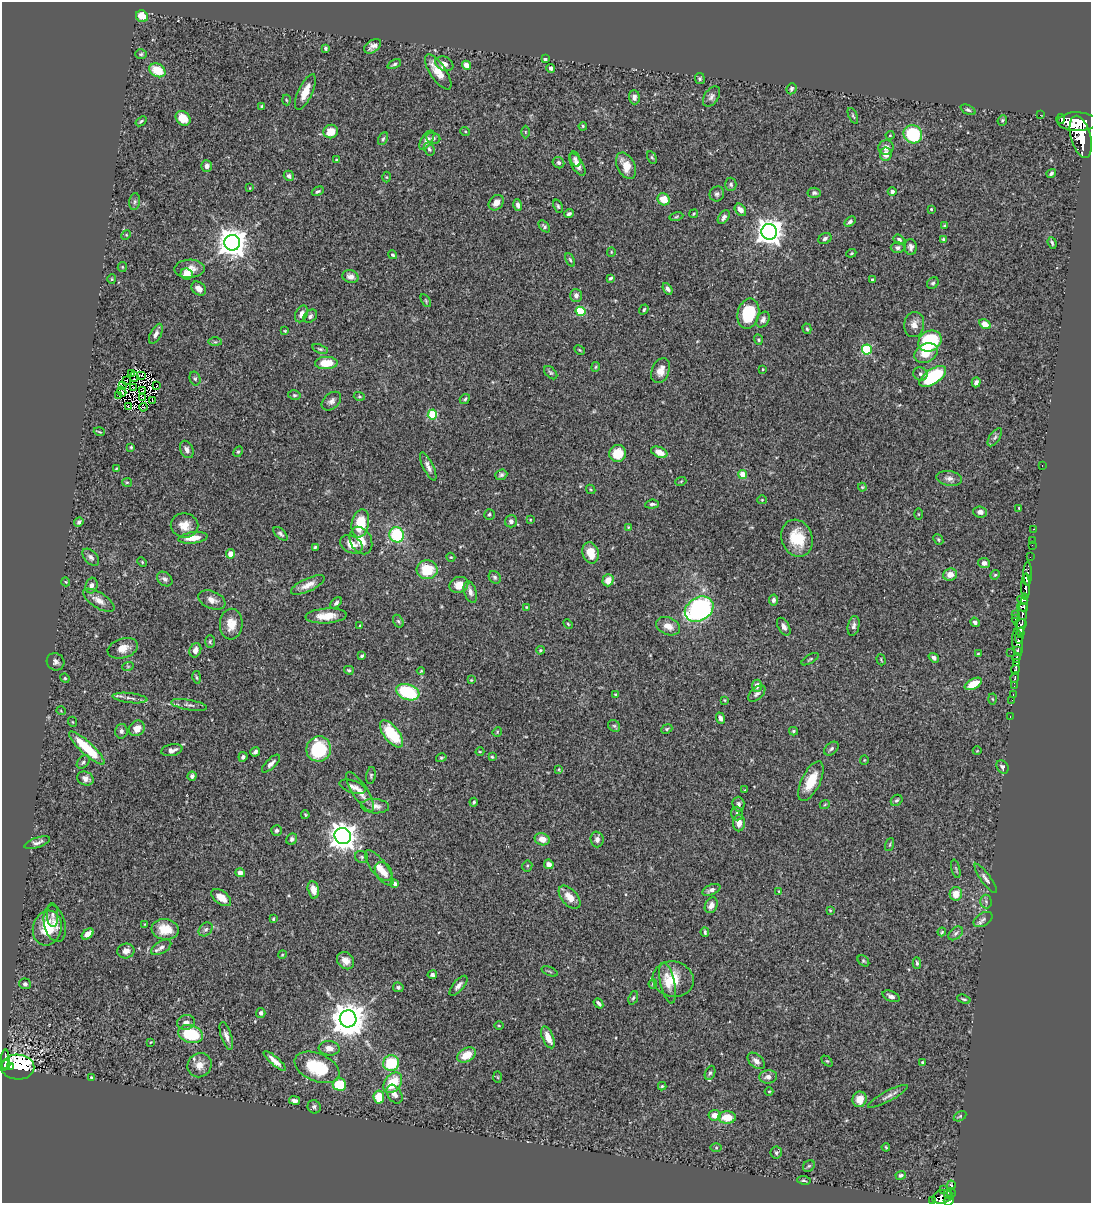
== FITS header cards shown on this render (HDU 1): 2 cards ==
NAXIS1  =                 1089
NAXIS2  =                 1201

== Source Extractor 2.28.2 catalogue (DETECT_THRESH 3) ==
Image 1089 x 1201 px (HDU 1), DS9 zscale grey, 1 PNG px = 1 image px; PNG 1093 x 1205 px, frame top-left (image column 1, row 1201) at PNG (2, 2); each listed source drawn as its Kron ellipse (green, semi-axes under 4 px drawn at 4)
Background 0.716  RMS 0.026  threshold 0.0784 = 3 sigma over >= 5 px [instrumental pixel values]
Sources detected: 409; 4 with non-positive FLUX_AUTO (blend fragments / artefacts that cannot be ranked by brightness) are neither listed nor drawn; the other 405 listed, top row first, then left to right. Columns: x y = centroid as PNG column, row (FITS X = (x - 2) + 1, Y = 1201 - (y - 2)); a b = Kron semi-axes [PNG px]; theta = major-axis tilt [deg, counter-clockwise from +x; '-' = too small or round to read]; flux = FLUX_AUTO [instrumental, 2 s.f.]
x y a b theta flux
142 16 6 5 - 27
373 46 9 6 36 8.6
325 48 4 4 - 3.2
141 54 6 4 3 2.7
545 59 4 3 - 3
394 64 7 3 24 3.1
444 64 9 6 -25 9.6
466 65 4 4 - 14
551 68 4 4 - 5.3
157 70 8 6 -26 39
438 72 20 8 -56 28
700 79 5 5 - 2.9
791 89 6 4 65 4.3
305 92 19 7 65 25
634 97 7 5 -87 7.8
711 97 11 7 56 7.1
286 100 5 3 - 1.7
262 106 4 3 - 2.7
968 110 8 4 -25 3.6
1040 115 3 2 - 6.3
853 116 8 3 -66 2.5
183 118 8 6 -44 29
1061 119 5 2 - 36
1002 120 5 4 - 2.9
141 121 6 3 38 2.4
1077 122 20 9 -1 3500
583 126 4 3 - 1.9
331 131 7 6 - 26
465 131 5 3 - 1.6
525 132 6 4 -89 2
913 134 9 9 - 100
890 135 4 4 - 1.6
1081 137 21 10 -75 4200
433 138 7 5 -8 4.2
383 139 7 4 62 3
427 140 11 5 57 8.9
886 148 8 7 - 10
429 149 7 5 -62 4.1
886 154 7 6 - 14
652 158 7 4 -62 2.5
575 159 8 4 -75 4.4
336 160 4 3 - 2
558 163 6 5 - 4.2
577 164 13 5 -58 12
207 166 6 5 - 6.9
626 166 14 8 -64 26
1051 174 5 3 - 3.5
289 176 5 5 - 5.1
386 177 5 3 - 1.6
731 184 7 5 89 3.6
250 188 4 2 - 1.2
318 191 6 4 28 3.2
892 191 4 4 - 5.1
814 193 7 5 -3 3.8
717 194 7 7 - 5.2
664 199 6 5 - 31
135 201 8 5 83 4
496 203 8 6 46 13
518 205 6 4 -73 5.7
558 206 7 4 -70 3
931 209 4 3 - 2
740 210 7 5 -53 13
569 214 4 3 - 3.7
694 214 4 3 - 2
676 216 7 3 10 2.1
724 217 8 5 53 5.5
850 221 6 4 33 4.5
945 225 4 3 - 2
544 226 7 4 -47 3.3
769 232 8 8 - 1800
126 235 5 4 - 1.7
825 239 7 5 27 5.5
943 239 3 3 - 2.2
899 240 6 4 -35 4.9
232 243 8 7 - 2700
1052 243 6 3 -71 2.9
911 247 8 6 -85 6.1
898 248 7 5 0 5.1
611 252 4 4 - 1.7
851 253 5 4 - 2
393 255 4 3 - 2.4
570 260 7 4 -65 2.9
122 267 5 4 - 2
190 269 15 9 2 17
186 274 6 5 - 20
350 277 8 6 -17 11
611 278 4 3 - 2.9
112 279 4 4 - 1.8
872 280 3 3 - 2.6
933 283 6 5 - 3.3
199 288 8 6 -40 12
667 289 6 4 -54 5.4
576 295 6 6 - 7.9
426 301 7 4 -60 2.2
644 310 5 3 - 2.6
580 311 5 4 - 86
301 314 9 6 63 8.5
748 314 15 10 78 83
310 316 7 5 42 4.6
763 320 8 6 60 6.7
914 324 12 10 80 13
985 324 6 4 -30 20
807 329 5 4 - 2.8
285 331 4 4 - 1.8
156 334 11 5 63 6.9
758 340 5 4 - 2.3
930 341 12 10 31 140
215 342 7 4 -1 3.4
320 349 8 4 -18 3
867 349 5 5 - 100
580 350 6 4 -28 2.2
926 353 12 9 29 27
326 363 11 6 2 37
596 367 5 3 - 1.9
763 369 3 2 - 1.3
660 371 13 8 67 17
132 373 2 2 - 0.91
551 373 8 5 -45 3.2
920 374 7 6 - 4.5
141 375 5 2 - 2
134 377 5 2 - 0.82
933 377 15 7 35 140
195 378 7 5 -75 3.7
126 380 3 2 - 0.33
976 382 5 4 - 6
123 385 3 2 - 0.79
157 385 3 2 - 0.76
134 387 3 2 - 1.2
143 391 2 2 - 1.3
122 392 5 2 - 1.4
294 395 6 4 -13 3.1
119 396 3 2 - 14
359 396 6 4 -17 2.2
142 397 4 2 - 2.9
465 399 5 4 - 2.8
152 400 2 2 - 1.5
331 401 11 7 42 7.8
128 407 2 2 - 3.2
143 407 4 2 - 1.8
432 414 5 4 - 98
99 432 5 2 - 2.1
995 437 10 5 56 5.2
131 447 4 3 - 2.4
187 449 9 6 -65 7.2
238 452 6 4 61 2.4
659 452 8 5 -23 16
618 453 8 8 - 38
1042 465 3 2 - 210
428 467 15 5 -64 9.2
116 469 3 3 - 1.8
743 474 4 4 - 34
501 475 6 5 - 4.1
949 478 13 7 -9 9.5
681 481 5 3 - 1.7
127 482 5 4 - 2.4
862 487 4 4 - 1.9
591 489 5 3 - 1.8
762 500 5 4 - 2.1
652 504 7 4 5 4
1019 508 3 2 - 1.5
980 512 7 5 -5 6.5
489 514 5 5 - 2.8
918 514 5 3 - 1.7
530 520 4 3 - 1.6
511 521 6 6 - 7.2
79 522 5 4 - 3.8
360 523 14 8 78 57
184 525 14 12 -9 21
628 527 3 3 - 1.6
1034 529 2 2 - 8.7
281 534 8 4 -42 4.7
397 535 7 7 - 98
193 538 15 5 8 24
797 538 19 15 -71 57
361 540 14 10 -64 20
938 540 5 4 - 2.5
1032 541 3 2 - 14
351 544 12 8 -26 20
1032 545 2 2 - 5.3
315 547 4 4 - 2.3
591 553 11 8 -74 26
231 554 5 4 - 16
91 557 10 6 -47 6.1
451 557 4 4 - 1.8
1030 557 2 2 - 11
142 562 5 3 - 1.7
984 563 6 5 - 8
427 570 10 9 - 57
1028 573 12 3 90 560
950 574 7 6 - 13
995 575 5 4 - 2.2
495 577 7 5 -55 3.9
165 579 8 6 -38 5.9
608 580 6 5 - 18
1026 580 6 3 -77 320
66 582 4 3 - 1.4
308 585 18 6 25 16
459 585 9 7 23 18
91 586 8 6 74 6.7
1025 587 13 3 -90 740
470 592 11 6 -73 8.5
99 600 18 7 -32 16
212 600 14 8 -23 13
774 600 5 4 - 4.5
1022 600 5 4 - 150
336 603 7 4 45 4.4
526 607 3 2 - 1.3
1022 607 5 3 - 200
699 609 15 11 31 320
1016 614 2 2 - 12
326 616 20 7 4 28
1022 616 22 4 83 470
1015 619 3 2 - 6.7
398 621 7 4 -59 2.9
975 622 5 4 - 5.2
231 624 15 11 87 25
568 624 5 3 - 1.9
1021 624 6 5 - 260
360 626 4 4 - 1.8
668 626 13 8 -23 17
854 626 10 5 79 6.3
784 627 10 5 -60 8.1
1020 635 8 2 78 400
210 642 6 4 90 3
1018 642 13 5 -84 920
123 648 15 9 18 19
195 650 7 5 69 9.5
540 650 4 3 - 2
1018 650 3 3 - 310
1011 652 2 2 - 6.6
978 654 4 3 - 1.7
362 656 4 3 - 3
934 658 6 4 -36 5.9
1017 658 4 3 - 430
810 659 9 3 31 2.6
881 660 6 2 -72 1.6
56 662 9 8 - 6.6
1016 662 3 3 - 160
128 666 6 3 18 2
349 670 5 4 - 2.8
1015 670 4 3 - 300
421 671 4 2 - 1.5
197 677 6 3 -80 2.2
65 678 5 4 - 2.4
1015 678 5 3 - 110
471 680 4 3 - 1.3
973 684 9 5 28 28
757 686 6 5 - 9.3
1014 686 4 2 - 49
408 692 12 7 -19 110
615 694 3 3 - 1.6
757 694 10 6 42 5.1
1013 695 3 2 - 20
130 698 17 5 -7 7.3
992 699 5 3 - 1.8
724 700 3 2 - 1.3
1012 700 2 2 - 3.6
189 705 18 5 -10 7.2
61 711 5 3 - 1.4
1010 717 3 2 - 14
720 718 5 4 - 6.4
73 722 5 3 - 1.3
614 726 6 5 - 3.8
137 728 8 7 - 14
667 729 6 4 23 2.5
121 731 7 6 - 5
793 731 4 3 - 2.9
497 732 5 4 - 1.8
392 734 16 7 -52 78
87 748 23 6 -43 66
319 749 13 12 - 110
831 749 8 5 39 4.6
172 750 11 6 12 9.5
977 751 4 3 - 1.1
255 752 5 3 - 4.3
480 752 4 3 - 1.4
243 757 5 4 - 4.9
492 757 4 3 - 2.1
441 758 5 4 - 2.2
864 760 4 4 - 1.7
83 762 7 5 46 3.7
271 764 12 5 44 7.4
1002 767 7 5 -56 4.8
559 769 4 3 - 1.7
371 775 8 5 81 3.4
192 776 4 4 - 5.6
85 778 8 6 -22 8.6
811 781 21 9 64 38
353 787 13 6 -18 8.5
745 790 3 3 - 0.97
360 792 23 7 -57 19
897 800 6 5 - 3.6
474 802 4 3 - 2.9
738 804 7 6 - 5.1
825 804 5 3 - 1.6
375 806 14 7 -4 12
737 813 7 6 - 4.2
305 815 4 3 - 2.1
739 823 8 6 89 13
277 830 5 5 - 4.1
343 836 8 8 - 2000
292 839 6 5 - 4.2
542 839 7 6 - 17
597 839 8 6 -88 6.9
37 843 13 5 18 7
890 844 7 3 71 2
362 857 7 6 - 3.7
549 864 5 4 - 9.7
527 866 5 5 - 2.6
379 868 21 8 -53 19
956 869 9 2 -76 2.3
383 872 10 7 -53 12
240 873 5 4 - 11
986 878 18 4 -54 7
395 884 4 4 - 8.1
313 890 9 5 -79 21
711 890 9 5 23 7.4
779 891 3 3 - 1.5
956 894 6 6 - 20
569 897 14 8 -48 21
221 898 11 6 -37 22
986 901 7 5 -87 4
711 905 8 6 62 11
830 910 4 3 - 1.6
52 915 12 6 -88 5
273 919 3 3 - 2.2
983 919 10 6 31 6.1
55 924 19 10 -76 18
144 924 3 2 - 1
47 928 18 14 75 54
165 929 13 10 -7 33
206 929 8 6 43 5.2
705 932 5 3 - 3
942 932 4 3 - 2
956 933 8 5 40 4.7
88 934 7 4 41 12
161 947 11 6 31 7.2
126 951 9 7 12 10
282 955 4 3 - 1.5
345 961 9 8 - 13
863 961 6 4 -42 2.6
917 963 6 4 -88 3
550 971 9 3 -21 1.9
432 975 4 4 - 5.6
673 979 21 17 -13 46
668 983 21 7 -77 18
25 984 6 5 - 3.8
653 984 5 4 - 2.6
458 986 12 5 49 7.8
398 987 5 4 - 3.6
891 996 9 5 -23 7.6
633 998 7 4 68 2.9
964 999 7 3 -19 2.8
598 1003 5 3 - 4.1
261 1013 5 4 - 5.6
348 1019 8 8 - 4200
186 1022 9 7 17 10
499 1026 5 3 - 1.5
191 1034 12 9 -16 78
226 1036 14 5 -72 8.6
548 1037 11 5 -66 20
151 1042 3 2 - 1.2
329 1048 10 7 -5 11
466 1055 10 6 29 30
5 1059 10 3 86 97
275 1061 14 4 -41 12
756 1061 10 6 -41 8.9
827 1061 6 4 -43 2.3
922 1062 3 2 - 2.1
391 1063 8 7 - 77
199 1065 12 11 - 18
5 1066 6 4 42 150
10 1067 3 2 - 33
18 1067 16 12 -2 270
317 1067 23 14 -23 88
710 1073 7 5 68 3.5
498 1077 6 4 -88 1.8
768 1077 9 6 6 9.9
92 1078 4 3 - 6.2
393 1083 11 8 52 52
339 1084 7 6 - 56
662 1086 4 4 - 2.1
769 1091 4 3 - 1.6
394 1094 10 7 -58 10
888 1096 22 5 28 8.9
379 1097 6 5 - 42
860 1099 8 7 - 22
295 1101 5 4 - 6.1
314 1107 7 6 - 4.8
715 1115 6 5 - 16
960 1116 7 4 30 2.4
727 1117 9 6 0 30
886 1147 4 3 - 2
716 1148 6 4 0 1.9
776 1153 6 5 - 3.6
809 1166 6 5 - 2.9
901 1175 5 4 - 4.1
804 1180 7 4 -8 2.9
951 1185 4 4 - 130
944 1189 2 2 - 10
952 1193 4 2 - 65
948 1194 4 3 - 98
942 1197 10 6 15 500
932 1200 2 2 - 14
949 1201 5 5 - 340
At the frame edge (FLAGS 8, measured only in part): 1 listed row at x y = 949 1201
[4 non-positive-flux detections neither listed nor drawn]